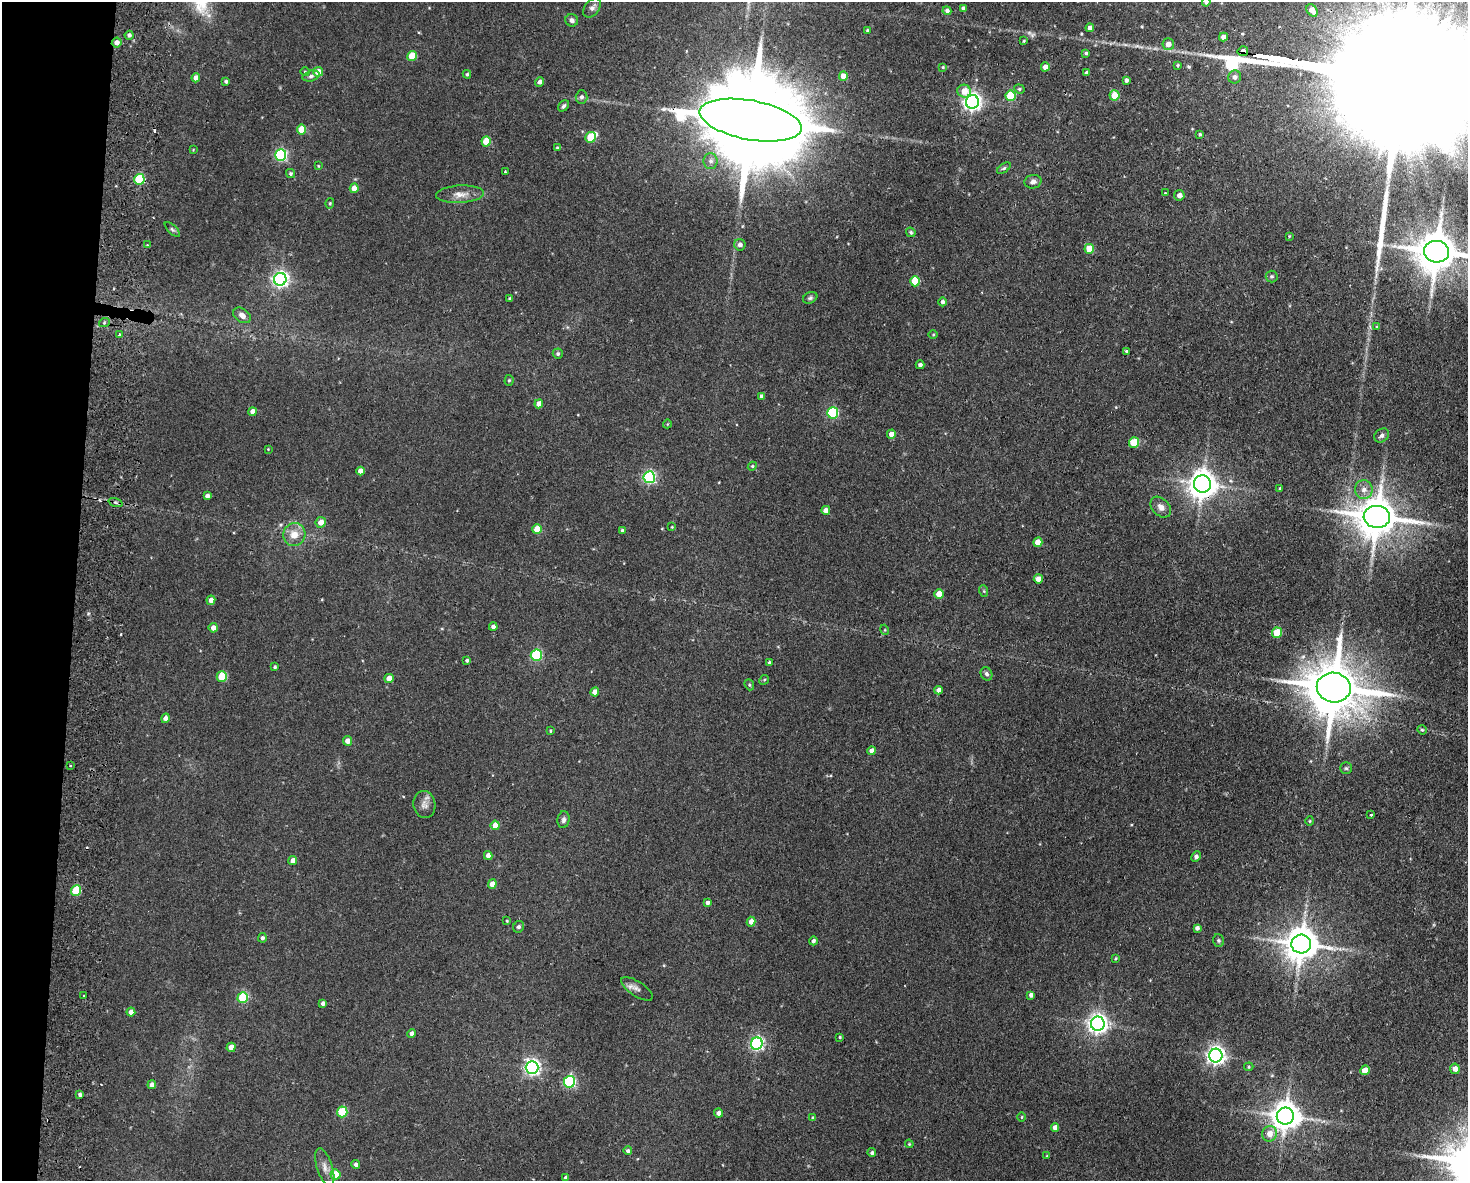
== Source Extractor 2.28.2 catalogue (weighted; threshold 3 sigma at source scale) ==
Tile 7 of 3 x 4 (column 1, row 3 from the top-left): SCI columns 284-1749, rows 1190-2368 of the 4852 x 4736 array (HDU 1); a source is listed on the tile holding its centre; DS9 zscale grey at full resolution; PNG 1470 x 1183 px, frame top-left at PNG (2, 2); each listed source drawn as its Kron ellipse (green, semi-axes under 4 px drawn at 4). Shown black and unused: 5% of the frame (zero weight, under 2 of 3 exposures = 3% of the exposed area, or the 3 px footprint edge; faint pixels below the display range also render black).
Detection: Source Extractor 2.28.2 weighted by HDU 2 'WHT'; one run over the whole footprint, this tile lists its part. Background 0.143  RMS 0.0074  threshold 0.0332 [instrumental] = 3 sigma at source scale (4.5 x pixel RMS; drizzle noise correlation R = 1.50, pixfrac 1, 0.05/0.05 arcsec/px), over >= 5 px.
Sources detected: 192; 1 inside a brighter object's white glare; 2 cosmic-ray / hot-pixel residue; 2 long thin detections or spike segments (spike, bleed or trail) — neither listed nor drawn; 1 inside a brighter listed object's ellipse — not listed separately; the other 186 listed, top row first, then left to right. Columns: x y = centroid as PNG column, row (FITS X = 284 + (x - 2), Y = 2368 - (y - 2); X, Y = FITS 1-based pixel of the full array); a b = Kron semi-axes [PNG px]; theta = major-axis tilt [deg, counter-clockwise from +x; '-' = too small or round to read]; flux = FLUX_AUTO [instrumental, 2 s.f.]
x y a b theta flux
1206 2 4 4 - 1.5
592 8 11 7 52 3.5
963 8 4 3 - 1.8
1312 10 7 5 -54 4.9
947 11 4 4 - 2.4
572 20 6 6 - 2.2
1090 28 4 4 - 3.3
867 30 4 3 - 0.71
129 35 4 4 - 1.9
1223 37 4 4 - 3.8
1024 41 3 3 - 0.72
117 42 5 4 - 4.2
1168 44 6 6 - 5.2
1243 51 5 5 - 3.1
1086 53 3 3 - 1.2
412 56 5 4 - 20
1177 65 4 4 - 0.92
943 67 4 3 - 0.68
1045 67 4 4 - 4.4
305 72 4 4 - 0.74
318 72 5 5 - 8.9
1086 73 4 3 - 1.7
467 74 4 3 - 1.1
311 76 8 5 16 2.1
843 76 4 4 - 8
1235 77 6 6 - 2.8
196 78 4 4 - 4.8
1126 80 4 3 - 1.9
226 81 3 3 - 1.3
539 82 5 4 - 2.5
1019 89 5 4 - 1.2
964 91 7 6 - 9.8
1114 95 5 5 - 13
1011 96 5 5 - 33
581 97 6 6 - 2.1
972 102 7 6 - 340
564 106 6 4 48 1.7
751 120 52 19 -10 25000
301 130 5 4 - 20
1200 134 3 3 - 0.93
590 137 5 5 - 24
486 141 5 4 - 18
557 148 4 3 - 1
193 150 4 4 - 0.54
281 155 6 5 - 110
711 161 8 7 - 2.9
318 166 3 3 - 0.53
1004 168 8 4 35 1.2
505 171 3 2 - 0.59
290 173 5 4 - 1.3
139 179 5 5 - 47
1033 182 9 6 13 3
354 188 5 4 - 8.7
1165 193 3 2 - 1.2
460 194 24 9 3 7.1
1179 195 5 5 - 3.4
330 203 5 4 - 0.99
172 229 10 4 -44 1.4
911 232 5 4 - 1
1289 236 3 3 - 0.62
147 245 3 2 - 0.55
740 245 6 5 - 3.6
1089 249 5 5 - 16
1437 252 12 11 - 2700
1272 276 6 6 - 1.3
280 279 6 6 - 240
915 281 5 5 - 25
810 298 7 5 27 1.5
510 299 3 3 - 0.96
943 302 4 4 - 2
242 315 9 6 -34 3.7
104 323 5 3 - 0.76
1377 327 4 3 - 0.86
119 335 3 2 - 1.7
933 335 5 3 - 0.68
1126 351 4 3 - 1.2
558 354 5 5 - 1.4
920 365 4 4 - 2
509 380 5 4 - 1
762 396 4 4 - 2.9
539 404 4 4 - 5.2
253 412 4 4 - 5
833 413 5 5 - 64
667 424 4 3 - 0.5
891 434 4 4 - 5.7
1382 435 8 6 40 2.4
1134 443 5 5 - 28
268 449 3 3 - 0.49
752 466 4 4 - 0.89
360 471 4 4 - 5
649 477 6 5 - 120
1202 484 8 8 - 870
1280 488 4 4 - 0.69
1364 489 9 9 - 4.8
207 496 4 4 - 2.4
116 503 7 3 -19 1.4
1161 507 12 8 -46 4.7
826 510 4 4 - 4.1
1377 517 13 11 -3 2300
321 522 5 5 - 7
672 527 4 3 - 0.51
537 529 5 4 - 15
622 530 4 4 - 1.9
294 535 11 11 - 8.8
1038 542 5 4 - 12
1038 579 4 4 - 5.8
984 591 6 3 -72 0.85
939 594 5 4 - 9.5
211 600 5 4 - 4.3
493 627 4 4 - 2.4
213 628 5 4 - 4.2
885 630 5 3 - 0.66
1277 633 5 5 - 21
536 655 5 5 - 66
467 660 3 3 - 1.3
769 663 4 3 - 1.5
275 667 4 4 - 1.1
986 674 7 5 -60 1.9
222 676 5 5 - 25
389 678 4 4 - 6.4
764 680 5 4 - 0.78
749 685 6 4 -68 1.1
1334 687 17 15 -11 4500
938 690 4 4 - 3.5
595 692 4 4 - 7
166 718 5 4 - 4.3
1422 730 5 4 - 0.97
550 731 4 3 - 0.74
347 741 5 4 - 4.4
872 751 4 4 - 4.7
70 766 3 2 - 0.62
1346 768 5 5 - 1.2
424 805 13 11 -80 4.9
1371 815 3 3 - 2.2
563 820 8 6 82 2.4
1310 821 4 4 - 0.81
495 825 5 4 - 11
488 856 4 4 - 4.4
1196 857 5 4 - 2.3
293 861 4 4 - 4.7
492 884 5 4 - 6.8
76 890 5 5 - 36
707 903 4 4 - 2.1
507 921 4 3 - 0.66
751 922 5 4 - 4.9
518 927 6 5 - 1.7
1197 928 4 4 - 2.2
262 938 5 4 - 1.9
1219 940 6 5 - 1.2
813 941 4 4 - 2
1301 944 10 9 - 1600
1116 958 4 3 - 0.71
637 989 18 7 -33 3.8
84 995 3 3 - 4.3
1031 995 4 4 - 2.3
243 998 5 5 - 46
323 1003 4 4 - 2.2
131 1012 4 4 - 4.1
1098 1024 7 7 - 420
412 1034 4 4 - 2.7
840 1037 3 3 - 0.88
757 1044 6 6 - 160
231 1047 5 4 - 6.3
1216 1056 7 6 - 350
532 1067 6 6 - 230
1249 1067 4 4 - 0.82
1455 1069 5 5 - 4.5
1365 1070 5 4 - 8.8
569 1082 6 5 - 88
152 1085 4 4 - 3.4
80 1095 4 4 - 1.6
342 1112 5 5 - 32
718 1113 4 4 - 2.9
1285 1116 8 8 - 1100
1022 1117 5 3 - 0.74
813 1118 4 3 - 1.1
1055 1128 4 4 - 4.3
1270 1134 8 7 - 7.2
909 1144 4 3 - 0.7
628 1151 4 4 - 1.6
872 1153 4 4 - 1.5
1047 1156 4 3 - 0.6
356 1165 4 4 - 2.2
325 1167 20 7 -71 5.4
335 1174 5 5 - 13
566 1178 3 3 - 1.5
Overlapping masked pixels (flux is a lower limit): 5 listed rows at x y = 117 42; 1243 51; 751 120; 139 179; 1202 484
Isophote crosses this tile's border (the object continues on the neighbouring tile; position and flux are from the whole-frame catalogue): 2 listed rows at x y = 1206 2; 1437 252